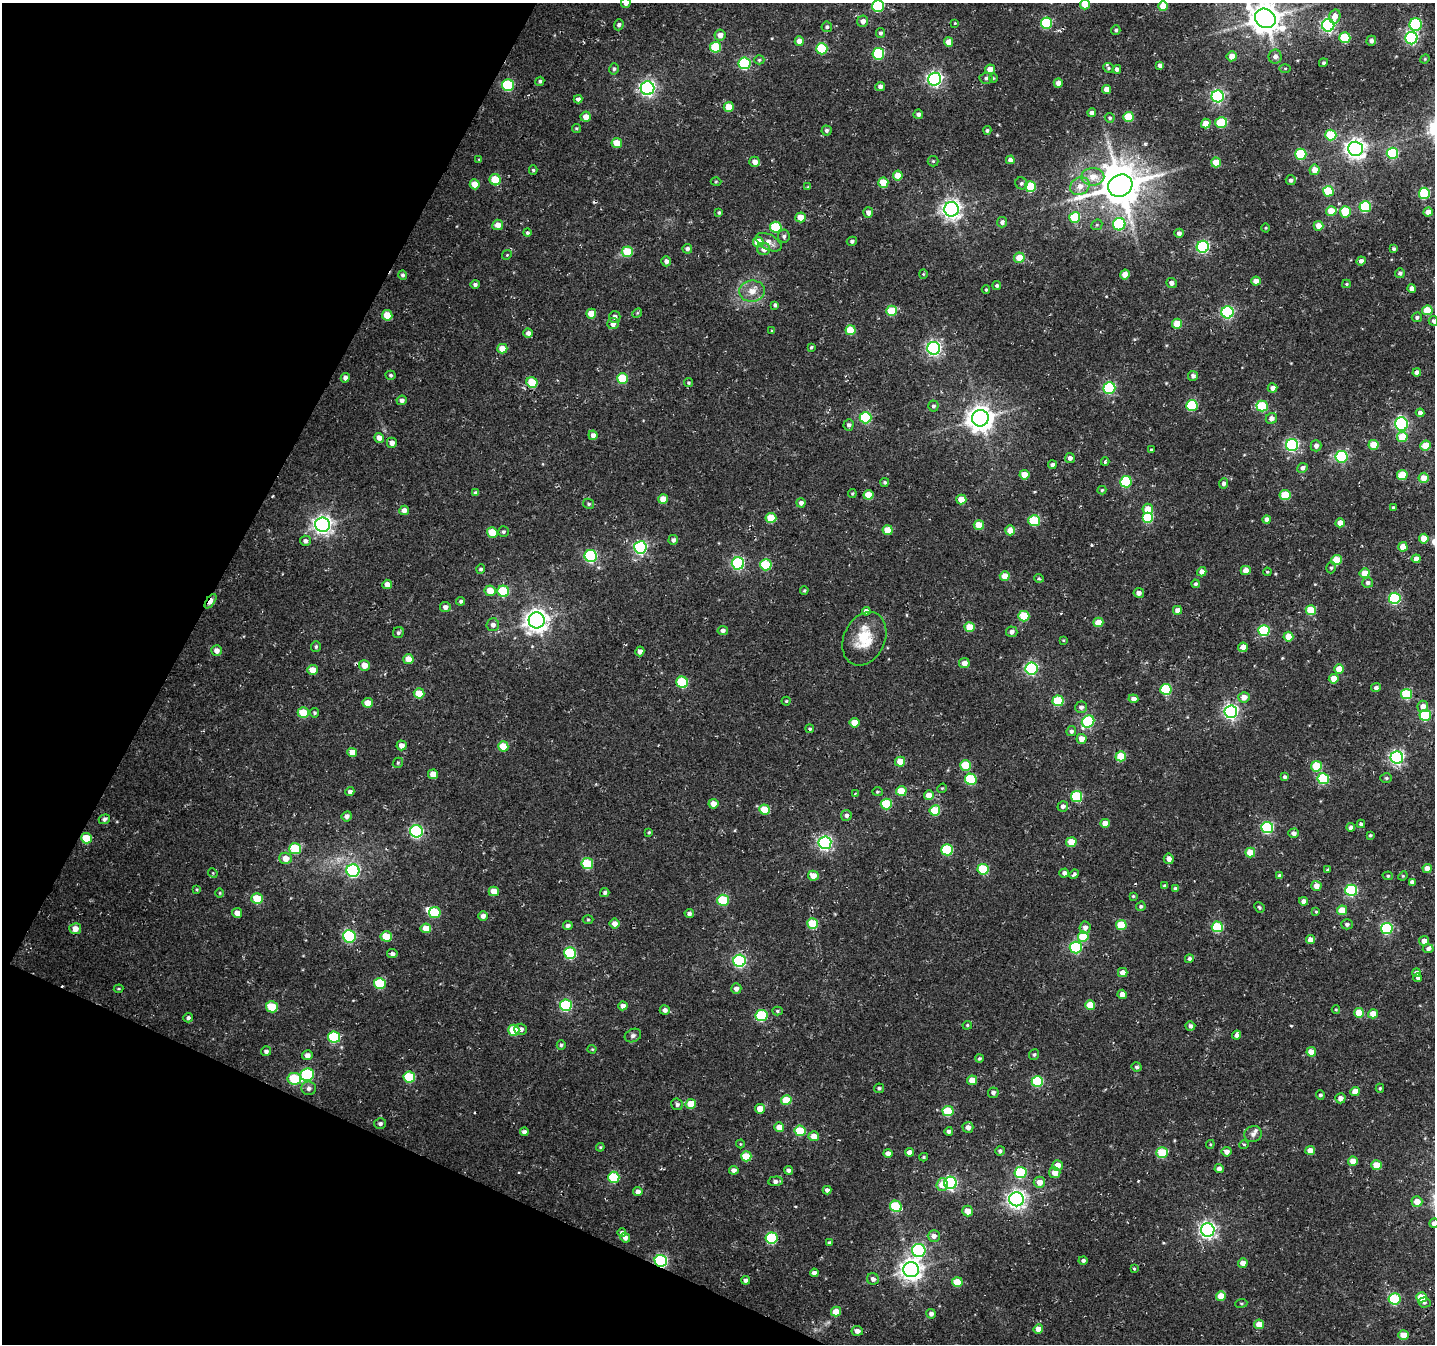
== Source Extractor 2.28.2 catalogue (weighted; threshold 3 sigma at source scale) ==
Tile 9 of 4 x 4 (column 1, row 3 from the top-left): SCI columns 74-1506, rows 1675-3016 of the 5806 x 5920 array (HDU 1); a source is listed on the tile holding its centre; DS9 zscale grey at full resolution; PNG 1437 x 1346 px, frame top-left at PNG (2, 3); each listed source drawn as its Kron ellipse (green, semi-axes under 4 px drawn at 4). Shown black and unused: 22% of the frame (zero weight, under 2 of 3 exposures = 3% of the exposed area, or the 3 px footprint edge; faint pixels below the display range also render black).
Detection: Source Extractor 2.28.2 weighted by HDU 2 'WHT'; one run over the whole footprint, this tile lists its part. Background 0.0152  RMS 0.0048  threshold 0.0217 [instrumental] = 3 sigma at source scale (4.5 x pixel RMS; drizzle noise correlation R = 1.50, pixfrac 1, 0.0396/0.0396 arcsec/px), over >= 5 px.
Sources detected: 515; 2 inside a brighter object's white glare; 1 cosmic-ray / hot-pixel residue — neither listed nor drawn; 2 inside a brighter listed object's ellipse — not listed separately; of the other 510, all 500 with FLUX_AUTO >= 0.398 (the completeness limit of this list) listed and drawn (10 fainter detections not listed), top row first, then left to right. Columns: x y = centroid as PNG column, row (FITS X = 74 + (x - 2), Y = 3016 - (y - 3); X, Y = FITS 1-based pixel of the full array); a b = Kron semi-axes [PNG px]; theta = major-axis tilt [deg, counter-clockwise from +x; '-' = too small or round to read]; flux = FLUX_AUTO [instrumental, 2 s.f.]
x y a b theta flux
626 3 5 5 - 2.6
1085 4 5 5 - 8.2
878 6 6 6 - 41
1163 6 5 5 - 7.6
1335 16 7 5 75 4.4
1265 18 11 9 -36 840
863 21 5 5 - 2.9
955 23 3 3 - 0.43
1046 23 5 5 - 33
619 25 5 4 - 1.2
1328 25 6 6 - 97
1416 25 6 6 - 47
827 27 5 5 - 0.89
1116 30 5 4 - 0.95
880 33 5 4 - 1
720 35 5 5 - 3.3
1345 38 5 5 - 22
1411 38 6 6 - 80
799 41 5 4 - 3.8
1371 41 5 4 - 1.8
948 42 5 4 - 4.8
716 47 5 5 - 21
822 49 6 5 - 26
878 54 6 6 - 38
1232 56 5 5 - 4.6
1275 57 7 6 - 2.2
1425 59 5 4 - 0.48
759 60 5 4 - 0.73
744 63 6 6 - 54
1323 63 5 4 - 0.77
1160 65 4 4 - 1.9
1108 68 6 4 -22 0.72
1285 68 5 3 - 0.55
614 69 6 5 - 1
990 69 5 4 - 5.1
1117 69 4 4 - 1.8
986 78 6 6 - 1.3
993 78 5 3 - 0.42
935 79 6 6 - 140
540 81 5 4 - 0.84
1058 83 4 4 - 2.8
508 85 6 6 - 39
880 86 5 4 - 2
648 88 7 6 - 140
1107 89 4 4 - 4.4
1218 96 6 6 - 92
578 99 4 4 - 1.6
729 107 5 5 - 7.1
1092 113 4 4 - 1.9
918 114 5 4 - 1.4
586 117 5 5 - 3.9
1129 117 5 5 - 15
1110 118 5 4 - 0.81
1221 122 6 5 - 20
1206 124 5 5 - 7.1
576 128 4 4 - 0.65
826 130 5 5 - 1.2
987 130 4 4 - 0.9
1331 135 5 5 - 22
617 143 5 5 - 8.4
1355 149 7 7 - 270
1392 153 6 5 - 33
1301 154 5 5 - 29
479 160 4 3 - 0.42
1010 160 4 4 - 2
933 161 5 5 - 0.67
755 162 5 5 - 2.6
1216 162 5 5 - 8.1
533 170 5 4 - 0.7
1314 170 5 5 - 5.1
898 176 5 5 - 7.7
1093 177 11 9 0 6
495 180 6 5 - 13
1291 180 5 5 - 1.3
716 182 5 3 - 0.46
883 183 5 5 - 10
1021 183 6 6 - 1
475 184 5 5 - 6.9
1080 186 10 8 33 4.1
1120 186 12 10 28 1600
808 187 4 3 - 0.51
1030 187 5 5 - 24
1328 191 5 5 - 16
1424 193 5 5 - 33
1365 207 5 5 - 31
951 209 7 7 - 260
1331 211 5 4 - 8.5
719 212 4 3 - 0.72
1345 212 5 5 - 19
1428 212 4 4 - 4.4
868 213 5 5 - 2.5
801 217 5 5 - 6.8
1075 217 5 5 - 21
1002 222 5 5 - 1.6
1119 224 6 6 - 38
498 225 5 5 - 3.4
1097 225 6 5 - 0.69
1318 226 5 4 - 5
776 227 6 5 - 28
1265 228 4 3 - 0.4
527 233 4 4 - 0.78
1179 233 5 4 - 1.6
784 236 6 6 - 1.4
852 241 5 4 - 1.2
758 242 5 5 - 10
769 242 14 7 -29 3.6
1203 247 6 6 - 77
687 249 5 5 - 1.5
764 249 6 6 - 2.8
1394 249 4 4 - 0.93
627 252 5 5 - 17
507 255 5 4 - 0.56
1019 258 5 5 - 8
666 261 5 4 - 1.9
1361 261 5 4 - 1.8
1400 273 5 5 - 1.4
923 274 4 4 - 0.47
403 275 5 4 - 1.1
1125 275 5 5 - 5.9
1256 281 5 4 - 3.4
1171 283 5 5 - 2.1
475 284 5 4 - 1.3
1346 284 4 4 - 0.66
997 285 4 4 - 0.79
1412 288 4 4 - 3
986 290 4 3 - 0.56
752 291 13 10 6 5.1
775 305 4 4 - 1.1
1427 310 5 5 - 12
891 311 5 5 - 17
1227 312 6 6 - 72
637 313 5 4 - 0.54
591 314 5 5 - 7.2
387 315 5 5 - 9.8
615 317 6 6 - 2.2
1417 317 5 5 - 0.99
1433 321 5 4 - 1.1
613 324 5 5 - 3.3
1177 324 5 5 - 12
850 330 5 5 - 13
772 331 4 4 - 0.6
528 333 4 4 - 1.9
811 347 3 3 - 0.62
934 348 6 6 - 120
502 349 5 5 - 6.9
1417 372 4 4 - 2.6
391 375 5 4 - 0.81
1193 376 5 5 - 1.6
345 378 5 4 - 2.1
622 378 5 5 - 22
532 382 5 5 - 15
688 383 4 4 - 0.72
1109 388 6 6 - 52
1272 388 5 4 - 2.3
402 400 5 4 - 1.9
1192 405 6 5 - 34
933 406 5 5 - 1.1
1262 406 5 5 - 24
1420 413 4 4 - 1.9
866 418 6 5 - 39
980 418 8 8 - 530
1271 418 6 5 - 2.8
1401 424 7 6 - 75
849 425 6 5 - 1.4
593 435 5 4 - 2.1
1402 437 5 5 - 10
379 438 5 4 - 3.4
392 443 5 5 - 2.6
1292 445 6 6 - 82
1374 445 5 5 - 10
1316 446 5 5 - 2
1426 446 5 5 - 10
1152 450 4 3 - 0.93
1342 457 6 6 - 53
1070 458 5 5 - 2
1105 462 4 3 - 1.3
1052 465 4 4 - 1.3
1302 468 5 5 - 1.7
1024 475 5 4 - 7.8
1402 475 5 5 - 13
1424 478 5 5 - 5.5
885 482 4 4 - 0.89
1126 482 6 5 - 34
1224 483 5 4 - 1.4
1102 490 4 4 - 0.63
476 493 4 4 - 1.5
852 493 5 4 - 0.67
868 495 5 5 - 9.5
1285 495 5 5 - 15
663 499 5 5 - 6.1
961 499 5 5 - 9.1
801 503 4 4 - 1.9
589 504 6 5 - 0.82
1393 507 3 3 - 0.64
1148 509 5 5 - 6.9
404 510 5 5 - 2.8
771 518 5 5 - 13
1148 518 5 5 - 26
1267 520 4 4 - 2
1034 521 6 5 - 26
1340 523 4 4 - 4.4
323 525 7 7 - 240
979 525 5 5 - 9.2
888 530 5 5 - 9.6
1010 530 5 5 - 5.5
492 532 5 5 - 13
503 532 5 5 - 0.93
1424 539 5 5 - 6.9
673 540 5 5 - 1.5
305 541 5 5 - 1.5
640 547 6 6 - 82
1403 547 5 4 - 5.9
591 556 6 6 - 60
1416 559 4 4 - 3.2
1336 560 5 5 - 15
738 563 6 6 - 67
766 565 6 5 - 26
1331 568 6 4 73 0.81
481 569 5 4 - 0.96
1246 570 5 4 - 4
1202 572 5 4 - 3
1267 572 4 3 - 0.49
1365 573 5 5 - 8.9
1005 576 5 5 - 7
1039 578 5 4 - 0.71
1368 582 5 5 - 1.5
387 584 5 4 - 3.6
1196 584 4 4 - 0.96
804 590 4 3 - 0.56
490 591 5 5 - 7.1
503 591 6 5 - 28
1139 593 5 5 - 2.3
1395 598 6 5 - 48
210 601 8 4 55 7.4
461 601 4 4 - 1
445 607 5 5 - 2.1
1177 610 4 4 - 3.1
1311 610 5 5 - 14
866 611 4 4 - 2.4
1024 616 5 5 - 19
537 620 8 8 - 380
1098 622 5 4 - 8.2
493 625 6 6 - 2.3
970 627 5 4 - 8.6
723 630 5 4 - 1.8
1264 631 5 5 - 36
398 632 6 5 - 1.1
1012 632 5 5 - 2
1288 637 5 5 - 8.1
864 639 28 20 65 16
1063 640 4 4 - 0.47
316 647 5 5 - 0.81
1243 647 5 4 - 3.1
216 651 5 5 - 2.8
640 651 5 4 - 2.1
408 659 5 5 - 5.6
964 663 5 5 - 3.3
364 665 5 5 - 5.3
1031 668 6 6 - 74
1339 669 5 4 - 8.1
312 670 5 5 - 4.6
1334 679 5 4 - 6.5
682 682 6 5 - 33
1376 688 5 4 - 1.4
1166 689 5 5 - 31
419 693 5 5 - 8.3
1407 694 5 5 - 26
1244 697 5 5 - 3.9
1133 699 5 4 - 2.7
786 701 4 4 - 0.55
1058 701 5 5 - 23
368 703 5 5 - 4.5
1423 706 5 5 - 3.4
1081 707 6 5 - 1.7
1231 712 6 6 - 120
303 713 5 5 - 13
314 713 4 4 - 0.74
1425 715 6 5 - 37
1088 721 6 6 - 45
854 723 5 5 - 7.7
810 729 4 4 - 0.73
1071 731 5 5 - 1.3
1081 739 5 5 - 4.8
401 745 5 5 - 3.2
503 746 5 5 - 10
352 752 5 4 - 5
1121 756 5 5 - 12
1397 757 6 6 - 110
900 762 5 5 - 6.8
398 763 5 4 - 0.65
965 765 5 5 - 17
1316 766 5 5 - 16
433 774 5 5 - 5.4
1285 777 4 3 - 1.3
1386 778 6 5 - 0.7
971 779 6 5 - 31
1323 779 5 5 - 33
942 788 5 4 - 0.51
901 791 5 5 - 11
350 792 5 4 - 1.6
877 792 5 4 - 0.57
855 794 3 3 - 0.5
929 795 5 4 - 5.4
1077 796 5 5 - 32
713 804 5 4 - 4.3
886 804 5 5 - 22
1063 806 5 5 - 1.8
765 810 5 5 - 12
935 810 5 5 - 18
846 815 5 5 - 1.6
347 816 5 5 - 1.8
104 819 6 5 - 1.4
1105 823 5 4 - 5.5
1361 824 4 4 - 1.1
1351 827 4 4 - 2.5
1267 828 6 5 - 52
416 831 6 6 - 76
649 832 4 4 - 0.53
1294 833 5 4 - 2.1
1370 835 4 4 - 0.68
86 838 5 5 - 14
1071 842 5 5 - 11
825 843 6 6 - 110
295 849 6 5 - 24
947 850 6 5 - 33
1250 853 5 5 - 8.7
285 858 6 5 - 4.7
1169 859 5 5 - 2.7
587 864 6 5 - 25
1427 868 4 4 - 4.6
983 869 5 5 - 24
1327 870 3 3 - 0.63
353 871 6 6 - 86
213 873 5 4 - 0.49
1064 873 5 4 - 1.9
1074 874 5 4 - 1.3
1280 875 4 3 - 1.4
813 876 5 5 - 5.5
1388 876 5 4 - 0.64
1403 876 5 4 - 0.53
1412 882 4 4 - 1.7
1165 886 4 3 - 1.1
1316 886 5 5 - 3.4
197 889 4 3 - 0.52
1176 889 4 4 - 1.6
1351 890 6 5 - 53
494 891 5 4 - 6.2
220 893 4 4 - 0.47
605 893 5 4 - 1
1133 896 4 4 - 0.53
257 899 6 5 - 14
723 900 6 5 - 25
1304 901 4 4 - 2.2
1141 906 5 4 - 0.88
1259 907 5 4 - 0.67
1342 910 5 5 - 9.4
435 912 6 5 - 20
1316 912 3 3 - 0.5
237 913 5 5 - 3.2
689 913 4 4 - 1.5
483 916 4 4 - 1.9
588 919 5 3 - 0.51
614 924 5 5 - 3.1
812 924 5 5 - 15
1347 924 5 5 - 1.2
568 925 5 4 - 1.5
1121 925 5 5 - 17
1085 927 6 5 - 2.5
1217 927 5 5 - 31
426 928 5 5 - 7.3
1387 928 6 5 - 50
75 929 6 5 - 4.1
349 936 6 6 - 56
386 936 6 5 - 11
1083 937 5 5 - 14
1311 940 4 4 - 4.4
1424 941 5 4 - 3.1
1076 947 6 6 - 48
1428 949 5 4 - 1.3
570 953 6 5 - 39
392 954 5 4 - 1.4
1189 959 4 4 - 1.2
740 961 6 6 - 74
1123 972 5 4 - 3.8
1416 973 4 4 - 1.5
1418 978 4 4 - 1.2
380 983 6 5 - 25
118 989 5 3 - 0.49
736 989 5 5 - 2.1
1122 994 4 4 - 3.4
566 1005 6 6 - 46
1090 1005 5 5 - 9.2
623 1006 4 4 - 3
272 1007 6 5 - 19
665 1010 5 5 - 1.9
1336 1010 4 4 - 0.51
777 1011 5 4 - 0.76
1359 1013 5 5 - 9.5
1373 1014 5 4 - 5.6
761 1015 6 5 - 33
188 1018 5 4 - 1.1
967 1025 5 4 - 0.59
1190 1026 5 4 - 1.6
521 1029 6 5 - 2.1
514 1030 6 5 - 20
1237 1035 4 4 - 2
633 1036 8 6 24 1.3
334 1037 6 5 - 37
561 1045 5 4 - 0.92
592 1049 4 4 - 0.5
266 1051 5 5 - 1.4
1311 1052 5 4 - 6.4
1034 1054 5 5 - 0.85
307 1055 5 5 - 2.4
979 1059 4 4 - 0.82
1137 1067 5 4 - 0.91
307 1075 7 6 - 51
409 1077 6 5 - 26
294 1079 7 5 -7 27
972 1080 5 4 - 6.2
1037 1081 6 5 - 32
309 1088 7 6 - 2
879 1088 5 4 - 0.84
1380 1088 4 4 - 0.58
1355 1091 5 4 - 4.9
993 1093 5 5 - 1.5
1320 1095 4 4 - 0.96
1340 1098 5 5 - 2.7
786 1100 5 5 - 13
677 1104 6 6 - 1.3
691 1104 5 5 - 11
760 1109 5 4 - 6
948 1111 5 5 - 23
380 1123 6 5 - 1.2
779 1127 5 5 - 5.4
968 1127 5 5 - 2.6
800 1131 5 5 - 19
949 1131 4 4 - 1.3
524 1132 4 4 - 1.5
1253 1134 9 8 - 2
814 1136 5 5 - 5.6
740 1144 4 4 - 0.43
1210 1144 4 4 - 0.45
1244 1144 5 3 - 0.5
600 1147 4 3 - 0.51
1310 1150 5 4 - 4.3
1000 1151 5 4 - 1.1
909 1152 4 4 - 2.7
1227 1152 5 4 - 2.8
888 1153 4 4 - 3.2
1162 1153 5 5 - 21
746 1156 5 5 - 15
924 1157 4 3 - 0.71
1353 1161 5 4 - 5.7
1058 1165 5 5 - 4.5
1377 1165 5 5 - 10
1219 1168 4 4 - 2.5
734 1170 5 4 - 2.2
788 1170 4 4 - 1.7
1020 1173 6 5 - 35
1055 1173 5 5 - 4.2
614 1177 5 5 - 28
775 1181 7 5 4 1.9
1039 1182 5 5 - 4.5
950 1183 6 6 - 83
942 1185 6 6 - 5.8
827 1190 4 4 - 1.7
638 1192 4 4 - 2.5
1016 1199 7 7 - 220
1417 1202 5 5 - 5.4
896 1206 6 5 - 30
968 1211 5 5 - 4.7
1434 1223 5 4 - 2.3
1208 1230 7 6 - 160
622 1233 4 4 - 1.2
934 1236 6 6 - 2.7
625 1238 5 4 - 2.1
771 1238 6 5 - 42
829 1243 4 3 - 0.77
919 1250 7 6 - 77
1083 1260 4 4 - 1
661 1261 6 5 - 78
1243 1263 5 4 - 4.1
1134 1269 3 3 - 1.9
911 1270 8 7 - 330
814 1273 4 4 - 2
873 1279 6 5 - 1.8
746 1280 4 4 - 1.3
957 1282 5 5 - 10
1221 1296 5 4 - 7.6
1421 1297 5 5 - 13
1394 1299 6 5 - 41
1424 1302 6 5 - 0.93
1241 1303 6 3 7 0.5
836 1312 5 5 - 7.9
931 1314 5 5 - 1.8
1259 1324 5 4 - 6.4
1038 1329 5 4 - 3.7
857 1331 5 5 - 2.6
1404 1335 5 4 - 6.9
Overlapping masked pixels (flux is a lower limit): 4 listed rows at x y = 495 180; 210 601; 86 838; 661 1261
Isophote crosses this tile's border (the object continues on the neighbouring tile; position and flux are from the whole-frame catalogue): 6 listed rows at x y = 626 3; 1085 4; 878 6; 1265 18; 1433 321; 1434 1223